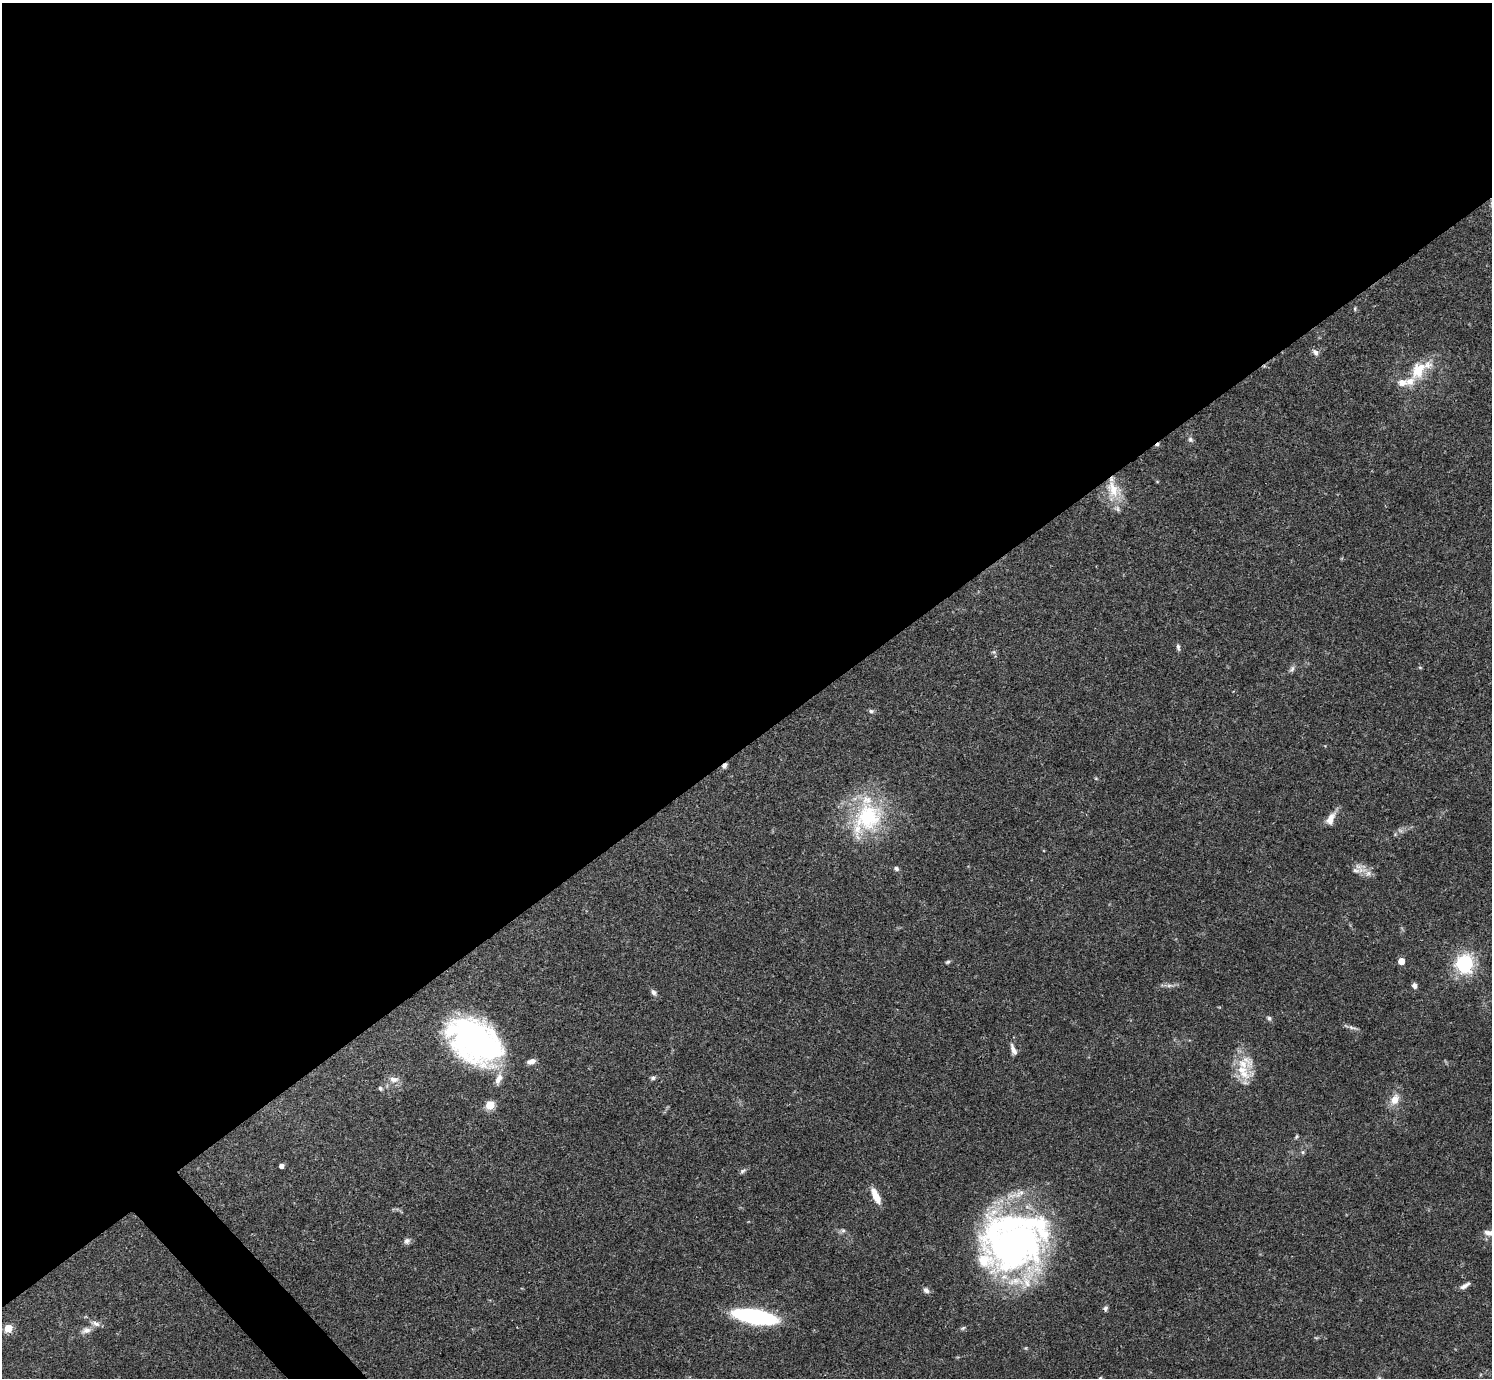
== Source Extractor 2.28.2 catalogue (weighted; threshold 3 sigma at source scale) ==
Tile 2 of 4 x 4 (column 2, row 1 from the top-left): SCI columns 1491-2980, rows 4285-5660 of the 5963 x 5960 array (HDU 1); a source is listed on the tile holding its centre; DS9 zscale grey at full resolution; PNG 1494 x 1380 px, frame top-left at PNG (2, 3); no overlay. Shown black and unused: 55% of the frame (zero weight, under 3 of 4 exposures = <1% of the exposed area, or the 3 px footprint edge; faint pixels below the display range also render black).
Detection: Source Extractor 2.28.2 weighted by HDU 2 'WHT'; one run over the whole footprint, this tile lists its part. Background 0.0406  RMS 0.0027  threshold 0.012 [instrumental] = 3 sigma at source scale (4.5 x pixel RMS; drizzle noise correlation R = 1.50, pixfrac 1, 0.05/0.05 arcsec/px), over >= 5 px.
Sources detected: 68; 1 too faint to see at this stretch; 1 inside a brighter object's white glare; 3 cosmic-ray / hot-pixel residue — not listed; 13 inside a brighter listed object's ellipse — not listed separately; the other 50 listed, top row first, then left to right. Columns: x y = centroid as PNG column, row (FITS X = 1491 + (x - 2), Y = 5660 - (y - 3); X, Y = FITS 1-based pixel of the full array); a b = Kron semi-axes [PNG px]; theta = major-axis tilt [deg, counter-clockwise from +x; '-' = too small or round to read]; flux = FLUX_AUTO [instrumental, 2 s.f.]
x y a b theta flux
1355 309 7 3 83 0.32
1315 352 10 7 -53 1
1419 369 32 17 41 9.6
1190 439 8 6 -46 0.75
1113 489 29 19 -76 7.8
1178 647 9 4 -81 0.64
994 652 7 5 -1 0.46
1420 667 6 4 -1 0.29
1292 669 10 6 58 0.8
871 711 7 5 -10 0.59
1096 779 6 3 -20 0.27
868 817 43 37 56 27
1331 819 16 8 61 3
1400 830 7 4 -19 0.57
1395 834 5 5 - 0.37
1358 866 24 7 -3 1.8
896 869 7 5 -24 0.64
1368 873 11 9 17 1.6
1401 961 5 5 - 4.7
948 962 7 4 27 0.47
1464 964 8 7 - 63
1169 985 9 4 8 0.85
1414 985 7 5 -67 0.96
653 992 8 6 -46 0.9
1269 1018 7 5 -29 0.62
1352 1028 16 5 -20 0.99
475 1041 49 32 -35 93
1013 1050 15 6 -70 1.6
531 1061 10 6 16 1.4
1244 1074 29 24 -49 7.1
653 1078 6 5 - 0.67
394 1079 14 9 -4 1.9
380 1088 6 5 - 0.49
1395 1099 17 11 62 3.1
490 1105 5 5 - 12
1296 1136 7 4 53 0.37
1303 1152 6 5 - 0.44
281 1166 4 4 - 1.3
743 1171 10 5 32 0.65
876 1196 19 7 -65 3.7
843 1230 7 7 - 0.72
1490 1233 17 7 -2 2.1
407 1241 10 7 44 0.93
1013 1245 72 59 -10 110
1465 1285 15 5 31 1.2
926 1290 9 7 -53 1
755 1316 33 10 -10 54
8 1328 5 5 - 9
963 1328 9 4 25 0.53
86 1330 15 8 15 1.8
Overlapping masked pixels (flux is a lower limit): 1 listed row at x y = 1113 489
Isophote crosses this tile's border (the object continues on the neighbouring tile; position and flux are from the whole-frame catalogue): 1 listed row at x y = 1490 1233